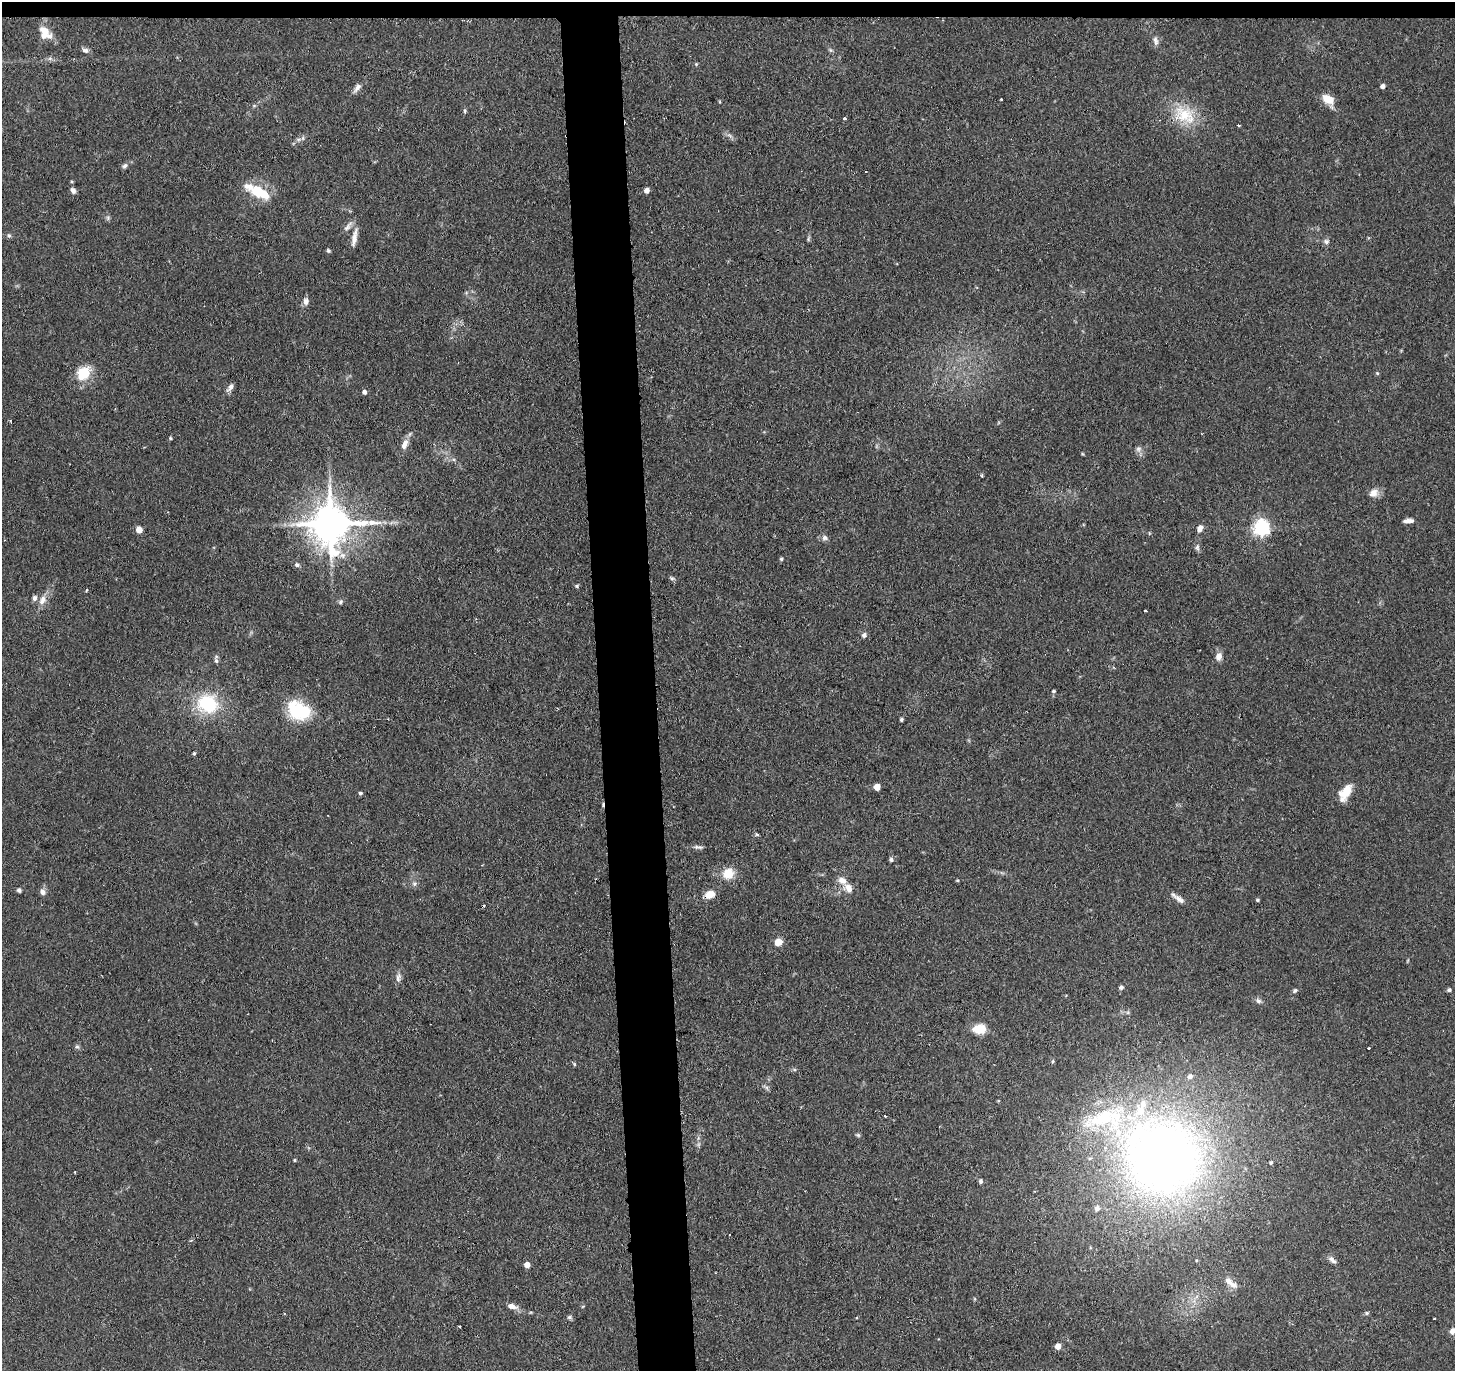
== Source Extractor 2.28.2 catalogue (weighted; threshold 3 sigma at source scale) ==
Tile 2 of 3 x 3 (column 2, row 1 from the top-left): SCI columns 1454-2906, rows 2851-4219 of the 4359 x 4331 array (HDU 1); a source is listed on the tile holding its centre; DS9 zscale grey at full resolution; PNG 1457 x 1373 px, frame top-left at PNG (2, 2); no overlay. Shown black and unused: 5% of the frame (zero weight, under 2 of 3 exposures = <1% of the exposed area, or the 3 px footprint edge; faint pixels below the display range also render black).
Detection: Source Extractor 2.28.2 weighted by HDU 2 'WHT'; one run over the whole footprint, this tile lists its part. Background 0.126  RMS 0.0067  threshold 0.03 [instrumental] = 3 sigma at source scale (4.5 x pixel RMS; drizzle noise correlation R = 1.50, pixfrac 1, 0.05/0.05 arcsec/px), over >= 5 px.
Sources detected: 114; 2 inside a brighter object's white glare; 4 cosmic-ray / hot-pixel residue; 1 long thin detection or spike segment (spike, bleed or trail) — not listed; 10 inside a brighter listed object's ellipse — not listed separately; the other 97 listed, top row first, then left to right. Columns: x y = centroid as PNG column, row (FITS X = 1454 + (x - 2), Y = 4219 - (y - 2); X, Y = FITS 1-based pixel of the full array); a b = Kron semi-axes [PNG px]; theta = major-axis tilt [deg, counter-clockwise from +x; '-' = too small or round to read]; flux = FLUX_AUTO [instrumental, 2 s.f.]
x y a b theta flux
45 31 15 8 -31 6.4
1155 40 12 6 -72 2.9
85 50 9 6 -17 2.1
696 64 5 5 - 0.82
1383 86 5 4 - 2.4
357 88 13 6 52 3.1
1001 99 2 2 - 0.66
1328 99 10 7 -26 13
465 111 6 4 89 1.1
1184 115 31 21 -20 26
845 118 4 4 - 0.85
1238 125 4 3 - 0.58
298 139 8 4 0 1.6
125 166 8 5 49 1.7
73 190 8 6 -61 2.3
647 190 5 4 - 4
260 193 28 13 -24 21
108 218 7 4 -73 1.2
348 226 17 5 49 3
9 235 6 6 - 1.4
354 238 24 6 79 5.4
808 239 7 4 89 1
1326 241 7 7 - 2
328 250 5 4 - 1
306 301 8 7 - 3.2
1377 373 5 4 - 0.75
83 374 18 14 51 17
230 387 11 6 56 2.9
364 392 5 4 - 2.2
170 438 4 4 - 0.85
405 444 14 7 65 5.1
1138 449 8 6 15 2.2
982 475 4 3 - 0.93
1373 493 13 11 37 5.1
331 524 12 11 - 2200
1200 528 8 6 60 3.7
1261 528 6 6 - 210
139 530 5 5 - 7.8
825 538 9 7 -25 2.2
1197 547 9 6 89 1.8
781 559 5 4 - 0.96
297 565 7 6 - 1.6
672 578 7 5 -27 1.3
577 586 5 4 - 0.91
86 590 3 3 - 0.95
42 600 14 9 61 5.3
341 602 7 5 49 1.4
1145 610 3 2 - 0.62
864 635 6 6 - 2.3
1219 656 11 8 72 3.9
216 661 7 5 -63 1.5
1053 691 5 4 - 0.93
207 704 25 21 -22 38
298 711 25 19 -14 36
901 719 5 4 - 1
194 753 4 3 - 0.94
877 787 5 5 - 10
360 793 5 5 - 1.1
1345 793 19 10 58 11
757 834 4 3 - 1
698 847 13 5 -3 2
891 859 5 5 - 1.5
728 873 14 14 - 11
957 880 4 3 - 0.67
414 884 7 6 - 1.9
848 888 14 11 -49 6
19 890 5 5 - 1.4
42 892 7 7 - 2.6
710 894 13 9 22 6.6
1180 900 16 6 -40 3.9
1257 900 4 3 - 0.96
778 942 7 6 - 7.1
398 978 11 6 82 2.7
1121 987 5 5 - 1.6
1295 990 7 5 39 1.3
1449 990 5 4 - 1.4
1258 1001 8 6 -36 2.1
979 1029 14 10 3 12
77 1047 6 4 0 1.1
1368 1048 3 2 - 0.89
574 1064 6 4 -71 0.78
766 1088 7 5 -45 1.4
885 1116 3 2 - 0.61
858 1135 6 5 - 1.1
1164 1158 101 93 -38 550
295 1160 4 3 - 0.72
1271 1162 4 4 - 0.98
981 1181 5 5 - 1.6
1332 1260 12 6 -43 2.5
527 1265 5 4 - 6
1231 1283 22 7 -36 5.8
512 1306 13 6 -16 4.2
1367 1313 5 4 - 0.95
569 1317 7 5 20 1.2
1434 1319 3 3 - 0.84
1452 1331 7 5 76 3.3
1058 1346 5 4 - 6.6
Overlapping masked pixels (flux is a lower limit): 1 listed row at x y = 710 894